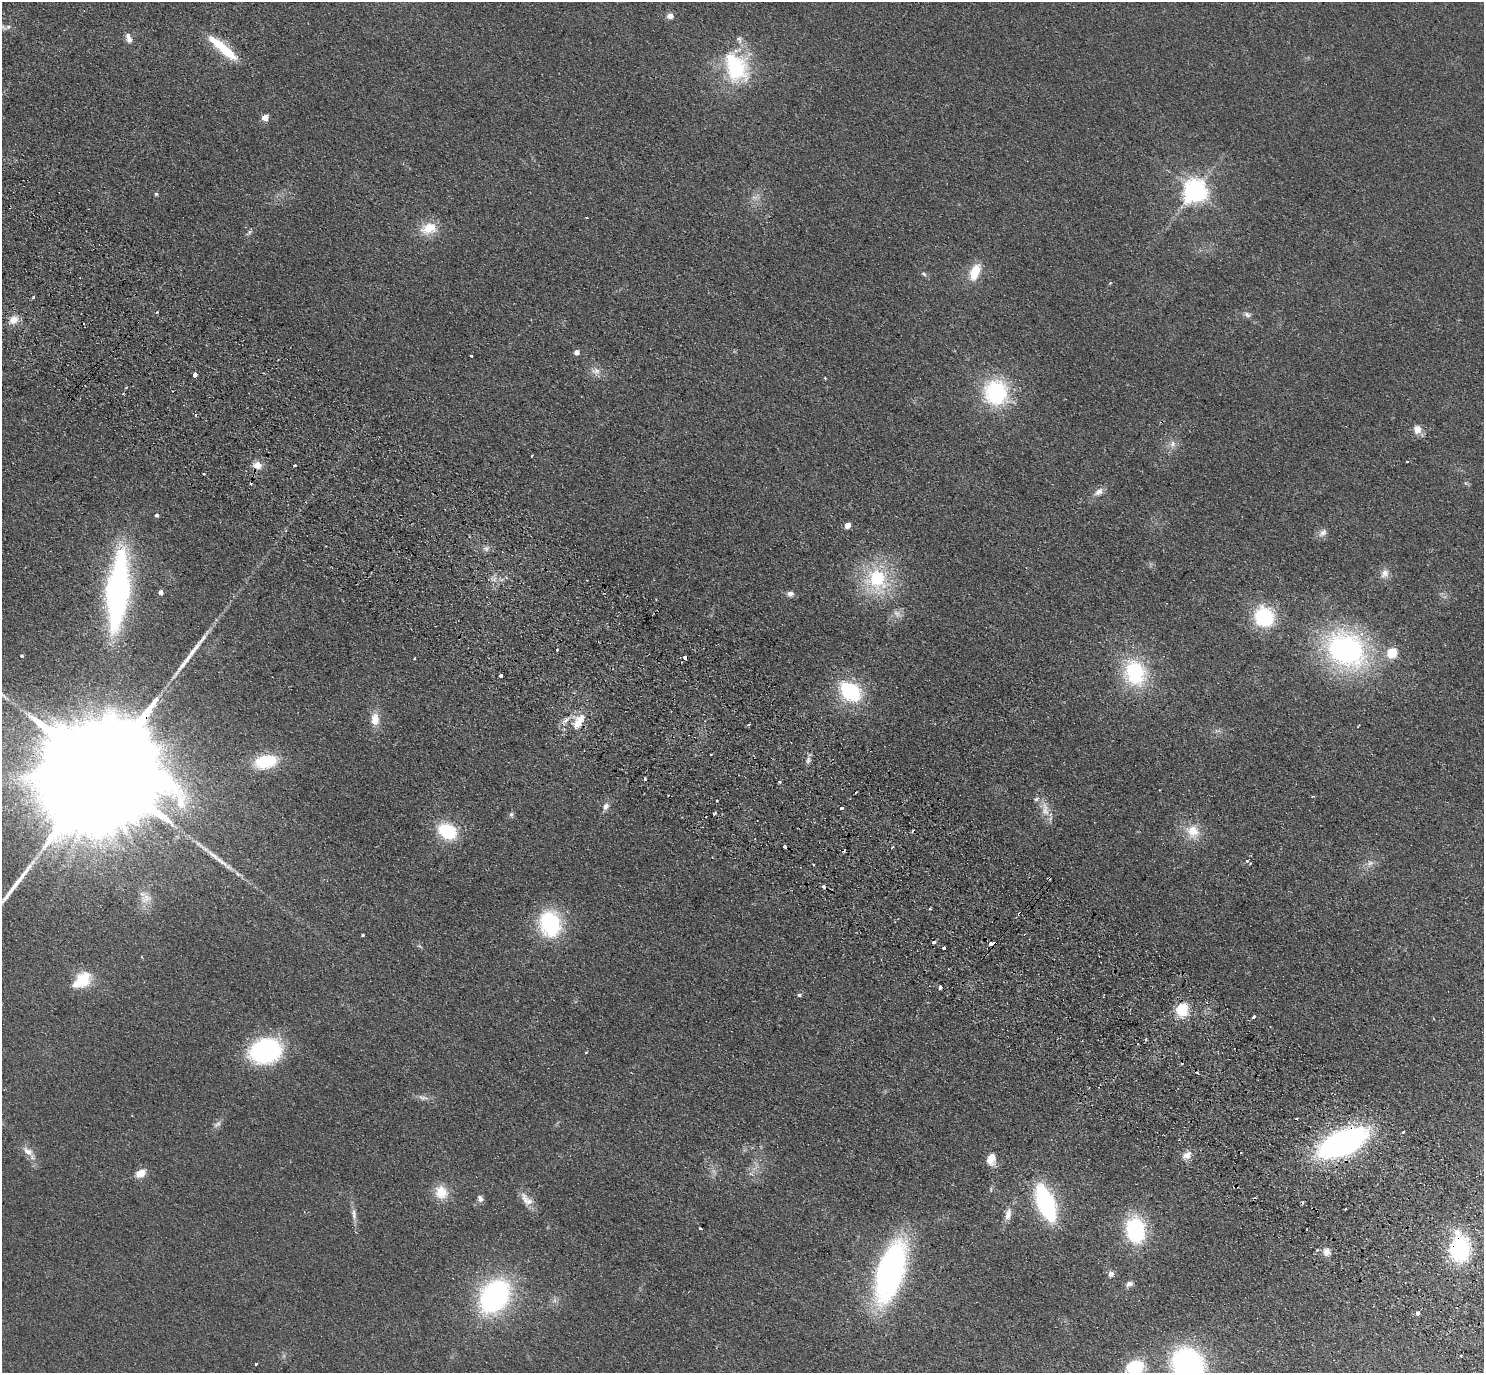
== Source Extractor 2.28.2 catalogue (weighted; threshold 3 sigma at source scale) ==
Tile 6 of 4 x 4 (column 2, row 2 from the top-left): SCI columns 1521-3002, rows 2946-4316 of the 6004 x 6031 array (HDU 1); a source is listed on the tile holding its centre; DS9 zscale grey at full resolution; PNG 1486 x 1375 px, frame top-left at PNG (2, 2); no overlay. Shown black and unused: <1% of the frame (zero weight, under 2 of 3 exposures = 3% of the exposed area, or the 3 px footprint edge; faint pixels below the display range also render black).
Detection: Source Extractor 2.28.2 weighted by HDU 2 'WHT'; one run over the whole footprint, this tile lists its part. Background 0.0953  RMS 0.01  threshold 0.0467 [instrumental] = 3 sigma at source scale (4.5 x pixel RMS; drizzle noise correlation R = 1.50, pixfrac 1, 0.05/0.05 arcsec/px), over >= 5 px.
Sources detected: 142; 1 too faint to see at this stretch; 16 cosmic-ray / hot-pixel residue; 3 long thin detections or spike segments (spike, bleed or trail) — not listed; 3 inside a brighter listed object's ellipse — not listed separately; the other 119 listed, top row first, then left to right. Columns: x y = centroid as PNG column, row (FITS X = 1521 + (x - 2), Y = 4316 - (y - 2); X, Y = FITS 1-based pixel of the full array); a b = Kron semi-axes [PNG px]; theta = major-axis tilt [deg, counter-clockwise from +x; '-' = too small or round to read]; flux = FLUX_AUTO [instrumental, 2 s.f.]
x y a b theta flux
670 16 8 7 - 5.9
8 27 6 6 - 2.8
130 40 10 8 -18 4.4
223 48 40 9 -41 42
736 67 43 28 -69 86
265 117 5 5 - 19
1195 191 8 7 - 930
156 194 4 4 - 1.5
586 217 3 3 - 1.7
429 228 21 14 18 22
249 232 10 5 43 2.4
975 272 20 10 68 23
924 274 8 4 -28 2.1
33 297 4 3 - 1.5
157 312 3 3 - 1.3
1247 314 11 6 -19 3.7
13 320 11 9 25 10
577 352 5 5 - 6
471 356 3 3 - 1.7
596 371 13 8 -16 7.1
195 374 3 3 - 69
825 378 5 3 - 0.85
996 392 24 22 -78 100
1417 429 11 10 - 9
1173 444 9 8 - 5
532 455 3 2 - 0.97
1407 461 4 2 - 0.81
257 465 13 9 -15 9
295 465 3 3 - 1.6
204 474 3 2 - 1.5
250 484 3 3 - 1.8
1099 492 12 8 33 6.6
156 515 4 4 - 2.2
847 525 5 4 - 13
1323 533 12 8 45 5.7
486 548 9 8 - 3.9
1384 573 14 11 66 7.6
877 579 33 30 -76 78
118 591 62 17 85 370
160 592 4 4 - 5.4
790 594 9 7 -8 4.1
1264 617 16 15 - 87
1346 649 38 30 -34 260
557 650 3 3 - 2.2
1392 652 5 5 - 63
22 656 3 3 - 1.2
686 657 4 3 - 32
414 659 3 2 - 1.1
1135 673 33 27 -71 80
501 676 3 3 - 5.1
850 691 23 17 -37 82
4 696 20 5 -45 6.7
375 719 15 10 90 14
566 720 10 5 44 4.7
578 722 21 9 60 18
748 725 4 3 - 1.3
1358 726 3 2 - 1.1
711 754 3 3 - 3.3
808 760 10 5 72 3.6
265 762 25 14 13 41
102 770 92 22 50 94000
645 779 3 3 - 2.2
780 782 4 3 - 1.6
1313 796 4 3 - 1
605 807 10 8 58 4.9
842 808 3 3 - 3.2
1045 809 25 10 -82 13
511 814 7 6 - 2.2
447 831 14 10 -30 74
1193 831 21 19 -59 22
784 846 3 3 - 5.2
892 847 3 2 - 1.2
1247 861 4 4 - 1.2
1370 863 11 6 30 5
1049 878 3 3 - 3.3
146 898 17 11 24 9.2
930 909 3 2 - 1.7
550 924 25 20 -77 95
363 935 3 3 - 1.6
991 944 5 3 - 21
944 947 3 3 - 5.8
82 980 25 16 38 31
941 987 3 3 - 6.5
799 995 6 5 - 1.7
1182 1010 12 11 - 32
1254 1017 4 3 - 3.6
1146 1039 3 3 - 2.6
1138 1044 3 2 - 0.8
265 1051 22 17 16 180
423 1098 17 6 -11 5.3
217 1124 13 6 38 4
1403 1132 3 2 - 2.1
1343 1143 35 16 25 400
28 1151 16 9 -38 9.5
1187 1155 12 8 21 8
991 1159 14 10 72 12
140 1174 12 9 31 11
1234 1186 6 3 7 1.3
441 1192 18 16 -71 20
480 1198 9 7 -64 3.9
526 1199 23 10 -48 11
1045 1203 30 14 -68 150
1345 1209 3 2 - 0.94
354 1214 17 6 -88 6
1008 1214 17 8 77 8.7
700 1228 3 2 - 1.7
1135 1230 20 15 -81 110
1460 1249 23 16 -90 110
1317 1250 3 3 - 2.5
1326 1252 10 9 - 7
890 1272 44 19 73 400
1111 1274 7 6 - 5
1129 1284 9 7 18 4.3
494 1297 29 20 56 230
1417 1313 3 3 - 19
1461 1355 3 3 - 3.3
256 1364 3 3 - 4.3
1188 1364 21 18 -47 330
1135 1368 20 16 32 44
Overlapping masked pixels (flux is a lower limit): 8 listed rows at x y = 686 657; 578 722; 102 770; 1049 878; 991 944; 1343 1143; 1234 1186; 1460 1249
Isophote crosses this tile's border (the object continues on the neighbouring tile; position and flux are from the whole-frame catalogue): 4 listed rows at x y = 4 696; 1460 1249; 1188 1364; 1135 1368